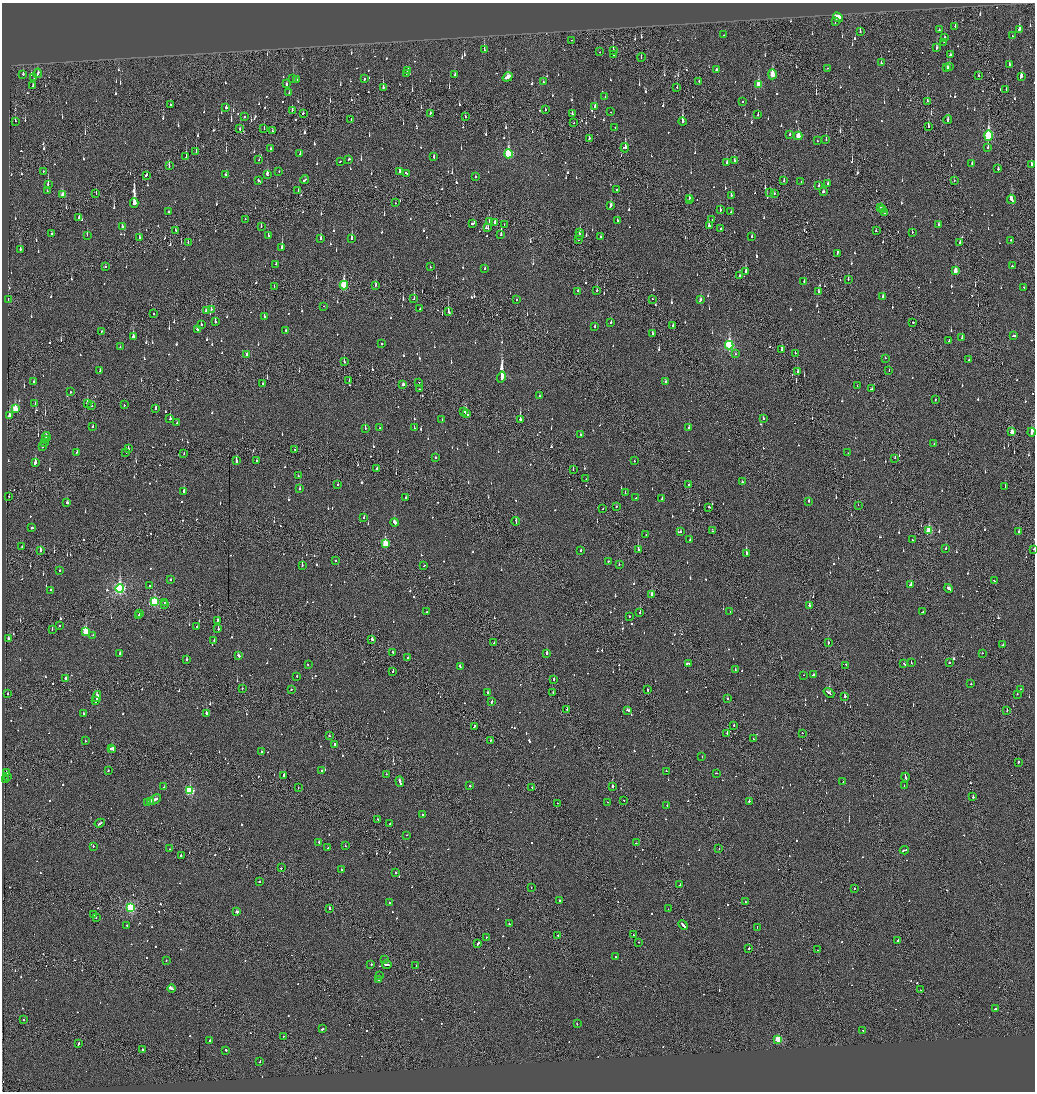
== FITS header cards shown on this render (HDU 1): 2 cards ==
NAXIS1  =                 2065
NAXIS2  =                 2179

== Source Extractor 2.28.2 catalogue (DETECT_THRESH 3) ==
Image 2065 x 2179 px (HDU 1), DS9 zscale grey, zoomed out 1/2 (1 PNG px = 2 x 2 image px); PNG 1037 x 1094 px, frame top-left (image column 1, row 2178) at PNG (2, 3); each listed source drawn as its Kron ellipse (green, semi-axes under 4 px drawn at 4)
Background -0.141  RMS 0.073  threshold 0.22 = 3 sigma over >= 5 px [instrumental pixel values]
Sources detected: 1349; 77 cannot appear on this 1/2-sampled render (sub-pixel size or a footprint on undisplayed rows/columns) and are neither listed nor drawn; of the other 1272, the 500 brightest by FLUX_AUTO listed and drawn (772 fainter detections omitted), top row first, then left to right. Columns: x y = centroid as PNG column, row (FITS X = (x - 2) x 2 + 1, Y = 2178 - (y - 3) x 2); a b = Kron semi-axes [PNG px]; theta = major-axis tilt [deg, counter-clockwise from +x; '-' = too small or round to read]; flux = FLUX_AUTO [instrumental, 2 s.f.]
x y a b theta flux
838 17 6 3 -44 430
836 21 3 2 - 99
955 26 2 1 - 56
1019 29 4 2 - 300
939 30 2 2 - 71
860 31 3 2 - 120
724 35 2 1 - 110
1012 36 2 2 - 51
945 38 2 2 - 82
571 40 2 1 - 52
944 42 2 2 - 89
936 48 3 2 - 77
484 49 3 2 - 260
613 50 4 2 - 120
600 52 2 2 - 110
950 54 3 2 - 99
614 55 2 2 - 52
641 57 4 1 - 61
881 63 2 2 - 100
1009 65 3 2 - 130
949 67 3 3 - 180
827 68 2 2 - 71
947 68 2 2 - 150
408 70 3 2 - 150
716 70 3 2 - 170
38 73 5 2 - 95
407 73 2 2 - 110
23 74 2 2 - 74
455 74 3 2 - 65
772 74 5 3 - 290
979 76 2 2 - 150
1021 76 3 2 - 250
508 77 5 3 - 190
34 78 2 2 - 56
293 79 3 1 - 85
364 79 3 2 - 78
296 80 2 2 - 51
699 81 2 2 - 95
543 82 2 2 - 68
286 84 2 2 - 100
758 84 4 3 - 360
33 85 2 2 - 52
383 87 4 2 - 200
677 87 2 1 - 84
1006 90 3 2 - 97
289 93 2 2 - 53
605 96 2 1 - 99
927 101 2 2 - 100
743 102 2 2 - 220
170 105 4 1 - 76
595 106 3 2 - 86
226 107 2 2 - 180
545 109 2 2 - 59
292 110 2 1 - 87
611 112 2 1 - 1500
303 113 3 2 - 82
430 113 3 2 - 52
572 114 3 2 - 70
758 114 3 1 - 120
244 116 2 2 - 68
465 117 2 1 - 96
351 120 2 1 - 49
948 120 4 2 - 110
15 121 2 2 - 120
682 121 4 2 - 1400
574 123 2 2 - 56
928 126 3 2 - 160
615 128 2 2 - 52
240 129 3 2 - 48
264 129 2 2 - 55
272 131 4 1 - 260
790 135 2 2 - 69
988 135 5 3 - 1200
798 136 4 3 - 300
589 138 2 2 - 220
826 139 2 2 - 58
817 141 2 2 - 61
270 148 2 2 - 100
625 148 5 2 - 480
988 148 3 2 - 82
196 152 3 1 - 74
300 153 2 2 - 100
508 154 4 3 - 1100
186 157 3 1 - 80
434 157 2 2 - 100
349 159 3 2 - 77
259 160 2 2 - 61
340 161 3 1 - 76
734 161 3 2 - 69
727 162 3 2 - 88
972 164 3 2 - 73
1031 164 3 2 - 190
169 166 3 1 - 74
998 169 2 2 - 280
43 171 2 2 - 60
279 171 2 2 - 62
400 172 3 2 - 140
406 173 4 2 - 140
267 174 3 2 - 92
146 175 3 2 - 94
226 175 3 2 - 58
475 177 2 2 - 100
305 180 4 2 - 130
259 181 4 2 - 160
784 181 3 2 - 76
954 181 2 1 - 52
801 182 2 1 - 55
828 183 2 2 - 130
48 184 4 2 - 220
819 186 3 2 - 49
617 190 2 2 - 140
47 191 2 2 - 61
298 191 3 2 - 79
823 192 3 2 - 77
770 193 2 1 - 100
96 194 2 1 - 65
774 194 2 2 - 290
63 195 4 2 - 170
731 196 4 2 - 180
689 198 3 2 - 57
1011 199 5 2 - 460
689 200 3 2 - 69
134 203 5 2 - 11000
395 203 2 1 - 76
610 205 4 2 - 140
881 207 3 2 - 130
720 210 2 2 - 65
882 210 3 2 - 130
169 212 2 2 - 57
731 212 2 2 - 77
884 213 4 1 - 150
79 217 3 2 - 59
245 219 2 1 - 57
712 220 2 1 - 52
489 221 2 2 - 49
617 221 3 2 - 67
473 223 4 2 - 220
495 223 3 2 - 80
504 224 2 1 - 68
939 225 3 2 - 84
261 226 3 2 - 53
709 226 2 2 - 150
122 227 3 2 - 77
487 228 3 2 - 180
721 228 2 2 - 56
175 230 3 1 - 210
876 231 3 2 - 81
912 232 2 1 - 81
579 233 3 2 - 81
52 234 2 2 - 120
87 235 3 2 - 54
501 235 3 1 - 330
268 236 3 2 - 50
580 236 2 2 - 190
601 237 2 2 - 59
752 237 2 2 - 100
140 238 4 2 - 64
321 238 3 2 - 120
352 238 4 2 - 210
578 240 2 2 - 56
1010 240 2 2 - 180
188 243 2 2 - 65
960 243 2 2 - 130
282 247 3 2 - 450
20 249 3 2 - 280
837 253 3 2 - 170
276 264 2 2 - 50
1012 266 2 2 - 110
105 267 2 2 - 51
430 267 2 2 - 120
485 268 2 2 - 100
746 271 3 2 - 170
955 271 4 2 - 180
740 276 3 2 - 110
848 279 2 2 - 88
804 281 2 2 - 83
344 285 4 3 - 740
375 285 3 2 - 98
274 287 2 1 - 52
1024 287 2 2 - 51
577 291 2 2 - 53
597 291 2 2 - 77
818 292 3 2 - 61
883 296 2 2 - 290
414 298 4 1 - 110
652 299 2 2 - 260
8 300 2 1 - 53
517 300 2 2 - 130
700 300 3 2 - 160
324 306 2 2 - 54
420 308 2 2 - 67
211 309 2 2 - 62
206 310 3 2 - 110
448 312 3 2 - 200
154 314 2 2 - 110
264 317 3 2 - 63
215 322 2 2 - 150
611 322 2 2 - 51
913 322 2 2 - 150
201 324 2 2 - 86
594 326 2 2 - 65
673 326 2 2 - 50
197 329 3 2 - 89
286 330 2 2 - 57
102 331 2 2 - 69
652 333 2 2 - 52
133 336 4 2 - 170
1014 336 3 2 - 130
962 337 2 2 - 49
949 340 3 2 - 97
382 344 2 2 - 64
729 345 4 3 - 1600
120 347 2 2 - 72
782 350 3 2 - 110
795 353 2 1 - 220
735 354 2 2 - 88
247 355 3 2 - 71
885 358 2 2 - 76
969 360 2 2 - 56
344 362 3 2 - 110
100 370 3 2 - 110
798 371 3 2 - 81
889 371 2 1 - 48
501 377 5 2 - 21000
349 381 2 1 - 53
34 382 2 2 - 49
419 382 2 1 - 91
665 382 2 2 - 220
262 384 2 2 - 55
403 384 3 2 - 79
857 386 2 1 - 54
420 389 2 2 - 51
872 389 4 2 - 120
71 392 2 2 - 120
539 396 2 2 - 54
935 399 2 1 - 51
35 403 2 2 - 52
87 403 3 2 - 91
91 405 2 2 - 50
124 405 2 2 - 68
155 408 3 2 - 550
15 409 3 3 - 460
464 411 3 3 - 170
466 414 3 2 - 210
9 416 3 2 - 170
763 418 2 2 - 64
170 419 3 2 - 180
520 419 3 2 - 320
442 420 2 2 - 140
177 423 2 2 - 59
93 427 2 2 - 58
365 428 2 2 - 200
380 428 3 2 - 270
414 428 2 1 - 820
689 428 2 2 - 150
1012 432 3 2 - 200
1031 432 4 2 - 650
580 435 2 2 - 130
46 436 4 2 - 120
46 440 4 1 - 130
44 442 3 1 - 110
934 443 2 2 - 54
42 447 2 2 - 120
128 449 2 2 - 54
295 450 2 2 - 71
77 452 2 2 - 75
126 452 2 2 - 56
184 453 2 1 - 68
848 453 2 2 - 61
436 458 2 2 - 100
895 458 2 1 - 52
236 460 3 2 - 270
256 460 2 1 - 56
634 461 2 2 - 55
35 462 3 2 - 330
377 469 2 1 - 68
573 470 2 1 - 51
298 476 2 2 - 60
586 479 2 1 - 83
742 482 2 2 - 180
338 484 2 2 - 94
689 485 2 1 - 190
1005 487 2 2 - 140
299 489 2 2 - 120
184 491 2 2 - 150
625 493 2 2 - 75
9 497 2 2 - 52
406 498 2 2 - 58
636 498 2 2 - 51
662 499 2 2 - 70
809 501 3 2 - 110
67 503 3 2 - 89
858 505 2 1 - 58
616 507 2 2 - 70
709 507 2 2 - 63
603 509 2 1 - 53
364 517 2 2 - 56
516 521 4 2 - 130
395 523 4 2 - 260
32 528 2 2 - 230
712 530 3 1 - 50
929 530 3 3 - 550
681 532 2 2 - 67
1018 532 2 2 - 70
646 535 2 1 - 51
690 540 2 2 - 52
912 540 2 1 - 68
385 543 4 3 - 540
22 547 2 2 - 76
946 548 2 2 - 100
1034 549 2 1 - 54
40 550 2 2 - 380
581 550 2 2 - 55
638 550 2 2 - 300
746 553 2 2 - 570
336 560 2 2 - 59
608 561 2 2 - 50
302 565 2 2 - 130
619 565 2 2 - 72
424 566 3 1 - 66
59 570 2 2 - 52
171 579 2 2 - 50
994 581 3 2 - 71
150 585 2 1 - 48
911 585 3 2 - 210
120 588 4 3 - 2900
949 588 4 2 - 150
51 590 2 2 - 71
651 594 2 1 - 2700
154 602 4 3 - 1200
164 602 2 2 - 67
164 605 2 1 - 120
810 606 2 2 - 270
427 612 2 2 - 63
730 612 2 1 - 57
922 612 4 1 - 120
139 613 3 1 - 110
640 613 2 2 - 200
138 616 4 2 - 200
629 616 2 2 - 110
218 620 3 2 - 100
59 625 2 2 - 50
197 627 2 2 - 48
52 629 2 2 - 69
218 629 2 2 - 270
86 632 3 3 - 570
93 635 2 2 - 79
8 638 3 2 - 50
372 639 2 2 - 180
214 641 2 2 - 65
494 643 2 1 - 67
828 643 2 2 - 140
1003 645 2 2 - 80
392 652 2 2 - 60
120 653 2 2 - 110
546 653 2 2 - 150
982 653 2 2 - 53
238 656 3 2 - 96
408 658 2 2 - 100
187 660 2 2 - 120
688 663 4 2 - 250
911 663 2 1 - 72
949 663 2 1 - 71
904 664 3 2 - 130
308 665 2 2 - 69
846 665 2 1 - 120
460 667 3 2 - 170
735 670 2 2 - 61
393 672 2 2 - 79
804 675 2 2 - 54
813 675 3 2 - 68
297 676 2 2 - 73
65 678 2 2 - 83
554 680 2 1 - 300
971 684 2 2 - 80
242 689 2 1 - 140
291 689 2 2 - 55
1020 689 2 1 - 51
647 690 3 2 - 110
488 692 3 2 - 54
553 693 2 1 - 63
829 693 6 2 -39 160
8 694 2 2 - 74
1017 694 2 2 - 56
845 696 2 2 - 76
97 697 5 2 - 290
727 699 2 2 - 160
96 700 4 1 - 140
492 701 3 2 - 150
567 709 2 1 - 67
628 710 4 2 - 120
1007 711 2 1 - 76
84 713 4 2 - 100
206 713 2 2 - 770
734 725 2 2 - 200
474 726 3 2 - 84
727 733 2 1 - 180
802 733 2 1 - 140
329 736 2 2 - 62
753 739 2 1 - 69
490 740 2 2 - 69
85 741 2 2 - 58
335 744 2 2 - 220
111 749 2 2 - 120
113 749 2 1 - 98
262 751 2 2 - 83
702 757 2 2 - 59
1018 762 3 2 - 110
108 770 2 2 - 70
322 770 2 2 - 90
666 771 2 2 - 85
6 773 3 2 - 110
716 773 3 2 - 60
386 774 2 2 - 120
284 775 2 2 - 750
7 776 2 2 - 66
905 777 4 2 - 140
5 780 2 1 - 60
400 782 5 2 - 230
843 782 2 1 - 76
470 786 2 2 - 67
612 786 2 2 - 720
904 786 2 2 - 53
164 787 2 2 - 65
532 787 2 1 - 87
298 788 2 1 - 51
190 791 3 3 - 1200
973 797 2 2 - 130
154 800 7 2 27 310
624 800 2 2 - 65
151 801 4 1 - 230
749 801 2 2 - 210
608 802 2 1 - 49
147 803 3 2 - 110
557 803 2 1 - 110
667 805 2 2 - 180
423 815 2 2 - 53
377 819 3 2 - 70
100 823 5 2 - 140
390 823 2 2 - 79
407 835 2 1 - 66
319 842 3 2 - 120
636 843 2 2 - 120
93 846 2 2 - 87
345 846 2 2 - 74
328 848 2 2 - 97
169 849 2 1 - 70
719 849 2 1 - 49
904 850 4 2 - 210
181 856 3 2 - 110
281 868 2 1 - 76
341 870 2 2 - 74
396 873 2 2 - 200
259 882 2 2 - 130
680 885 2 1 - 300
531 887 2 1 - 110
854 888 2 2 - 71
559 901 2 2 - 570
745 902 2 2 - 120
389 903 2 2 - 54
130 908 4 3 - 1700
329 908 2 2 - 130
668 909 2 2 - 53
237 912 3 2 - 320
94 915 2 2 - 54
96 918 2 2 - 100
509 924 2 2 - 120
127 925 2 2 - 64
683 925 5 2 - 400
757 928 4 1 - 170
558 935 2 1 - 59
633 935 2 2 - 66
486 937 2 1 - 70
898 940 2 2 - 290
639 942 2 1 - 120
478 943 3 2 - 100
749 948 2 2 - 170
817 950 2 2 - 50
615 957 2 2 - 83
166 960 2 2 - 57
384 960 2 1 - 63
387 964 5 2 - 230
371 965 2 2 - 140
416 966 2 2 - 48
379 976 2 2 - 51
379 980 2 2 - 81
172 989 4 2 - 610
921 990 2 1 - 87
995 1009 2 2 - 310
23 1019 2 2 - 85
577 1024 2 2 - 56
322 1029 3 2 - 120
863 1031 2 2 - 61
283 1036 2 2 - 50
778 1039 3 3 - 610
210 1040 2 2 - 240
78 1044 3 2 - 89
142 1049 2 2 - 82
226 1050 2 2 - 280
260 1061 2 2 - 77
At the frame edge (FLAGS 8, measured only in part): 2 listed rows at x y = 1031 432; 1034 549
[772 fainter detections neither listed nor drawn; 77 sub-pixel or undisplayed-footprint detections neither listed nor drawn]